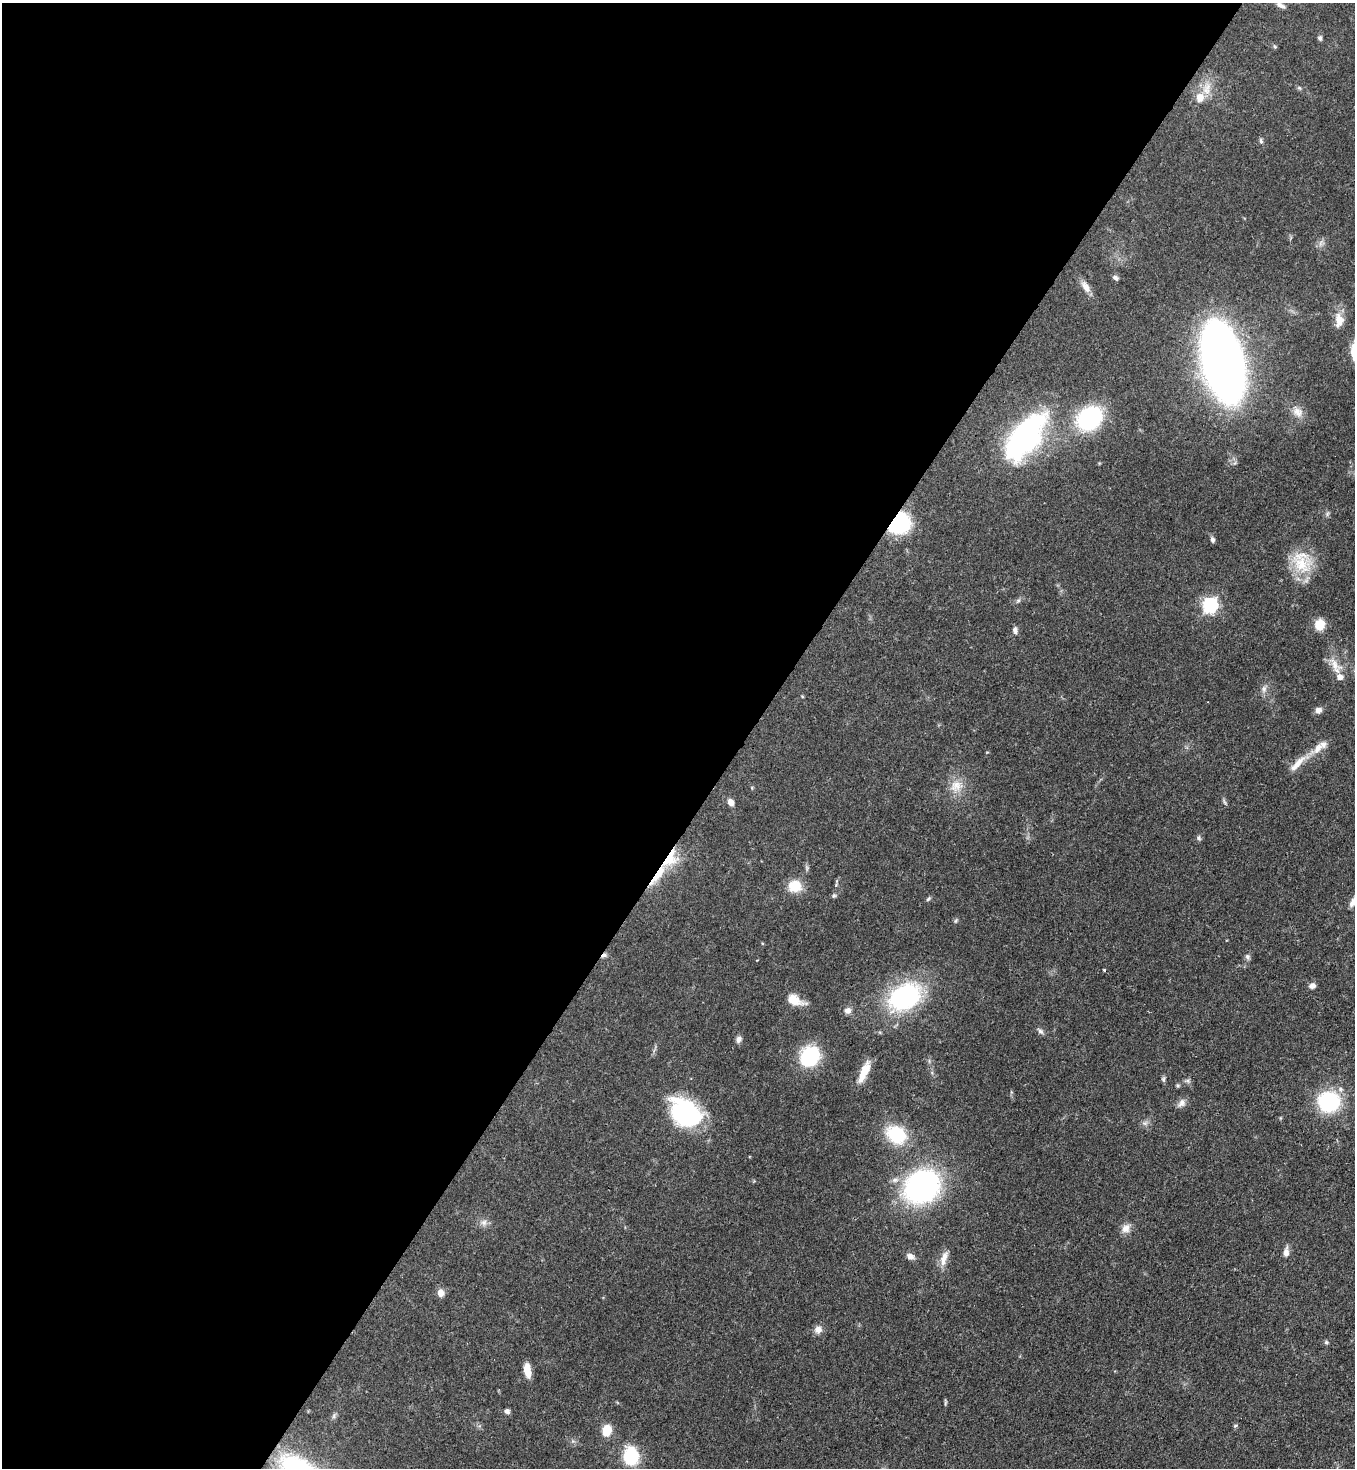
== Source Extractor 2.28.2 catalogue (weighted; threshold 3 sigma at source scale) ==
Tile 5 of 4 x 4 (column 1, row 2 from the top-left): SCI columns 364-1716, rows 2990-4455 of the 6000 x 5978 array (HDU 1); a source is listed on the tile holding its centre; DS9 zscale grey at full resolution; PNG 1357 x 1470 px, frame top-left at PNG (2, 3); no overlay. Shown black and unused: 55% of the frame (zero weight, under 3 of 4 exposures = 7% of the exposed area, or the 3 px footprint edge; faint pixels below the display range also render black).
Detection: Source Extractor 2.28.2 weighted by HDU 2 'WHT'; one run over the whole footprint, this tile lists its part. Background 0.0664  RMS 0.0036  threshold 0.0162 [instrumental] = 3 sigma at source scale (4.5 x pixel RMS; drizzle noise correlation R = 1.50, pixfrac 1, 0.05/0.05 arcsec/px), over >= 5 px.
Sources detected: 71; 1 too faint to see at this stretch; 1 cosmic-ray / hot-pixel residue — not listed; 4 inside a brighter listed object's ellipse — not listed separately; the other 65 listed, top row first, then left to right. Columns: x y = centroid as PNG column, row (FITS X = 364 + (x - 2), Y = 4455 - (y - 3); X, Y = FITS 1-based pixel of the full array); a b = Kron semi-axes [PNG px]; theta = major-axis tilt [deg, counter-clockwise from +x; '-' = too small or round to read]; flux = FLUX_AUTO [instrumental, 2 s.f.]
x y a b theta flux
1280 5 13 6 -28 1.7
1320 38 7 5 -81 0.84
1274 46 6 4 -70 0.46
1207 88 22 11 84 5.3
1299 88 6 5 - 0.58
1261 141 7 5 -75 0.75
1115 278 7 5 -33 1
1086 287 18 8 -56 2.8
1339 320 19 12 -89 4.7
1223 362 46 22 -76 500
1297 412 17 12 -48 3.9
1089 418 24 18 43 42
1025 437 50 23 53 82
898 523 14 12 35 44
1212 540 7 5 -84 1
1301 564 32 24 -16 13
1018 600 7 5 29 0.76
1210 605 7 6 - 80
1320 625 8 7 - 11
1015 630 9 6 -77 1.2
1335 665 25 11 -48 4.7
1264 689 11 7 83 1.6
1318 710 9 8 - 1.6
1298 763 33 8 43 5.1
956 786 19 16 46 5.8
1224 801 10 3 -61 0.63
731 802 7 6 - 2.3
1199 838 7 6 - 0.74
670 858 29 18 58 12
795 886 16 14 2 7.5
834 896 6 6 - 0.64
928 899 8 4 45 0.59
956 921 6 4 60 0.52
604 955 8 5 33 1.1
1247 957 8 6 -59 0.96
1312 986 7 6 - 1.6
905 997 38 26 33 45
794 1000 20 10 -24 5.7
848 1011 10 9 - 1.7
1040 1031 10 5 -44 1
739 1039 9 7 70 1.4
810 1056 16 14 51 31
864 1072 28 8 67 5.9
1163 1079 7 5 -90 0.7
1178 1085 5 5 - 0.54
1329 1101 16 14 0 38
1182 1103 13 8 51 2
686 1113 25 18 -39 60
1145 1123 9 6 12 1.2
896 1135 20 16 -33 20
922 1186 25 22 38 110
484 1222 9 8 - 1.6
1126 1228 13 10 56 2.7
1286 1252 12 7 84 2
910 1256 10 7 -21 1.9
944 1258 22 8 73 3.6
441 1293 9 8 - 2.4
818 1330 11 10 - 2.1
1326 1342 6 5 - 0.65
527 1370 14 6 -81 4.8
945 1402 9 3 89 0.52
507 1411 6 5 - 1.1
1235 1425 6 4 47 0.57
606 1431 11 8 69 7
630 1456 13 12 - 24
Overlapping masked pixels (flux is a lower limit): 3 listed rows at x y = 898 523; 670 858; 604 955
Isophote crosses this tile's border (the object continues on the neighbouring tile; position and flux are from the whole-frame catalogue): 1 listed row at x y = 1335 665